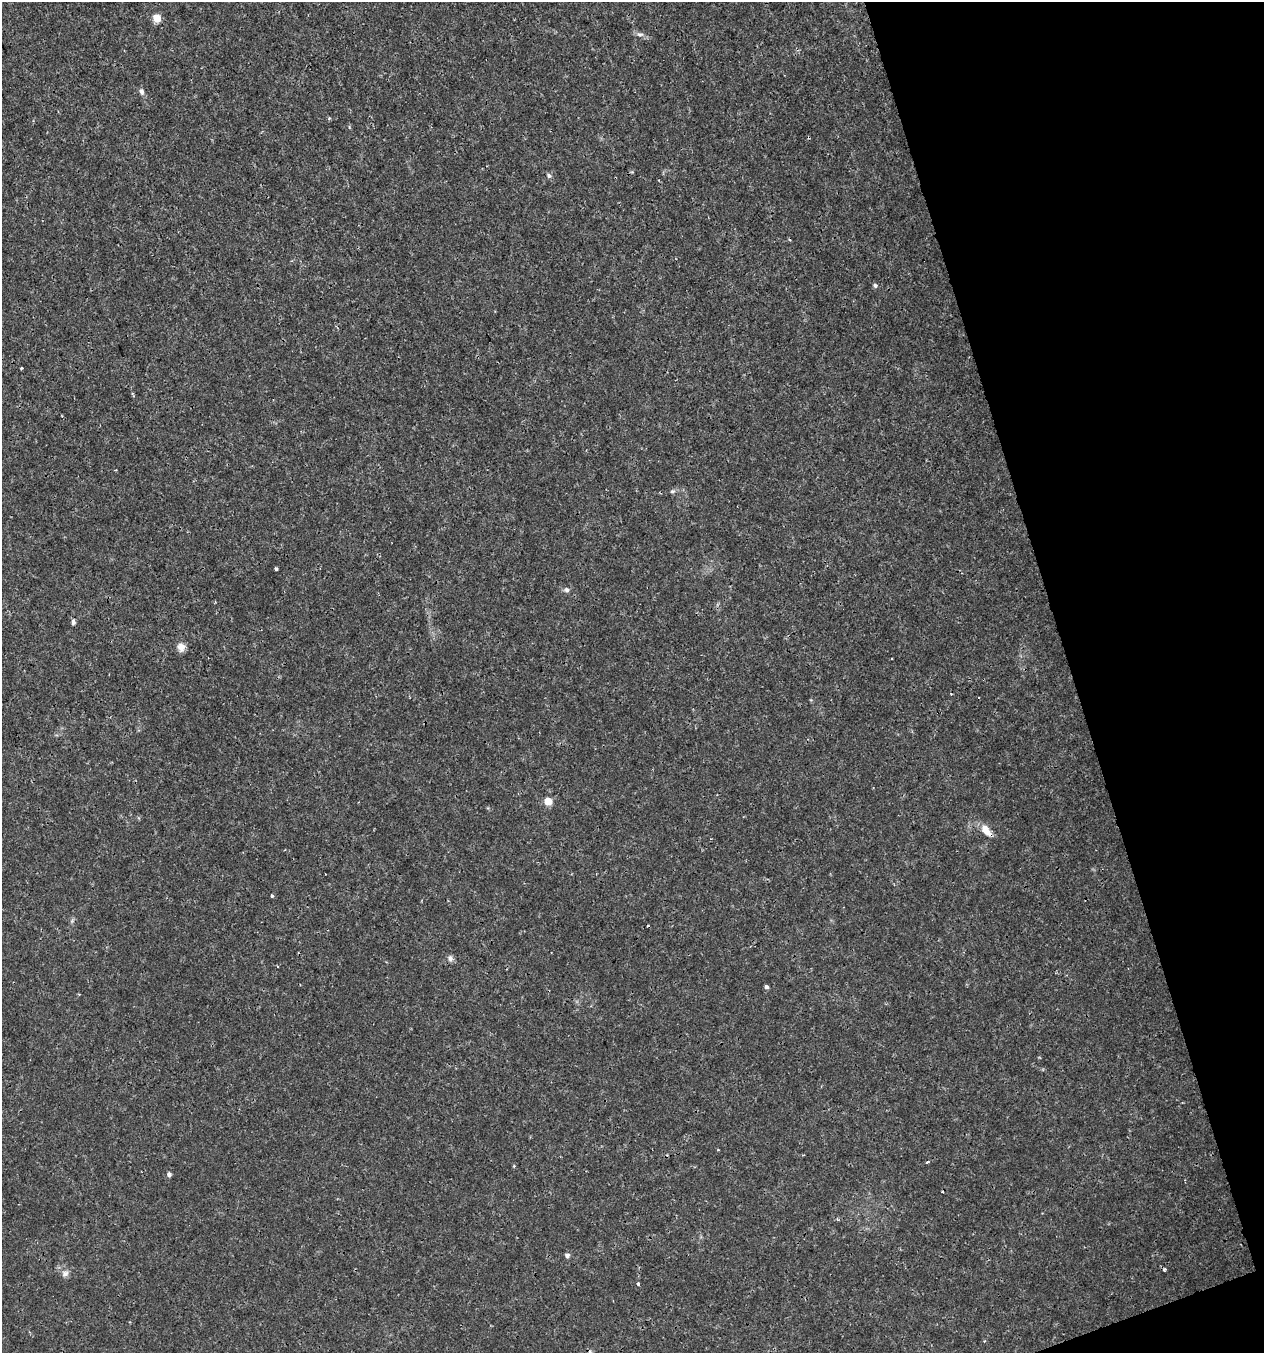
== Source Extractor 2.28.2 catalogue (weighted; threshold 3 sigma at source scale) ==
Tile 12 of 4 x 4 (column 4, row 3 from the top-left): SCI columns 3908-5169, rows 1353-2703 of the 5236 x 5408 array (HDU 1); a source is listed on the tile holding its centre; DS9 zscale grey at full resolution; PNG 1266 x 1355 px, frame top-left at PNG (2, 2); no overlay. Shown black and unused: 16% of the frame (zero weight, under 3 of 4 exposures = <1% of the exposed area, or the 3 px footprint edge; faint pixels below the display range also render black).
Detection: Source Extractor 2.28.2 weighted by HDU 2 'WHT'; one run over the whole footprint, this tile lists its part. Background 0.00101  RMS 9.7e-04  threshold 0.00435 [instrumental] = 3 sigma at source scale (4.5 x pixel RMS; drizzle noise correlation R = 1.50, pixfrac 1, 0.0396/0.0396 arcsec/px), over >= 5 px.
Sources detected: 26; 3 cosmic-ray / hot-pixel residue — not listed; the other 23 listed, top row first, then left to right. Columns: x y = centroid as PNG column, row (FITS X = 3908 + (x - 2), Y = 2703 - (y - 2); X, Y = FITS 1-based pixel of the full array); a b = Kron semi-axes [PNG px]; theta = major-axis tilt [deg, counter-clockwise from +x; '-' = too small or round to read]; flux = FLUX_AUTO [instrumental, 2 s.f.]
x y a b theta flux
157 18 6 6 - 1.5
640 34 11 4 0 0.27
142 91 8 6 -80 0.31
329 119 5 3 - 0.1
549 176 7 5 -73 0.22
875 285 5 5 - 0.2
22 368 3 3 - 0.094
672 491 8 4 8 0.18
276 569 3 3 - 0.4
567 590 7 6 - 0.26
73 622 7 5 -84 0.22
181 647 11 9 -75 0.57
548 801 5 5 - 2.4
986 831 19 8 -52 1
272 896 3 3 - 0.25
450 958 8 6 87 0.31
766 987 4 4 - 0.23
927 1162 4 3 - 0.12
169 1174 5 5 - 0.22
837 1219 4 3 - 0.12
567 1255 7 6 - 0.24
65 1274 10 8 28 0.4
638 1284 4 3 - 0.18
Overlapping masked pixels (flux is a lower limit): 1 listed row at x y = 986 831